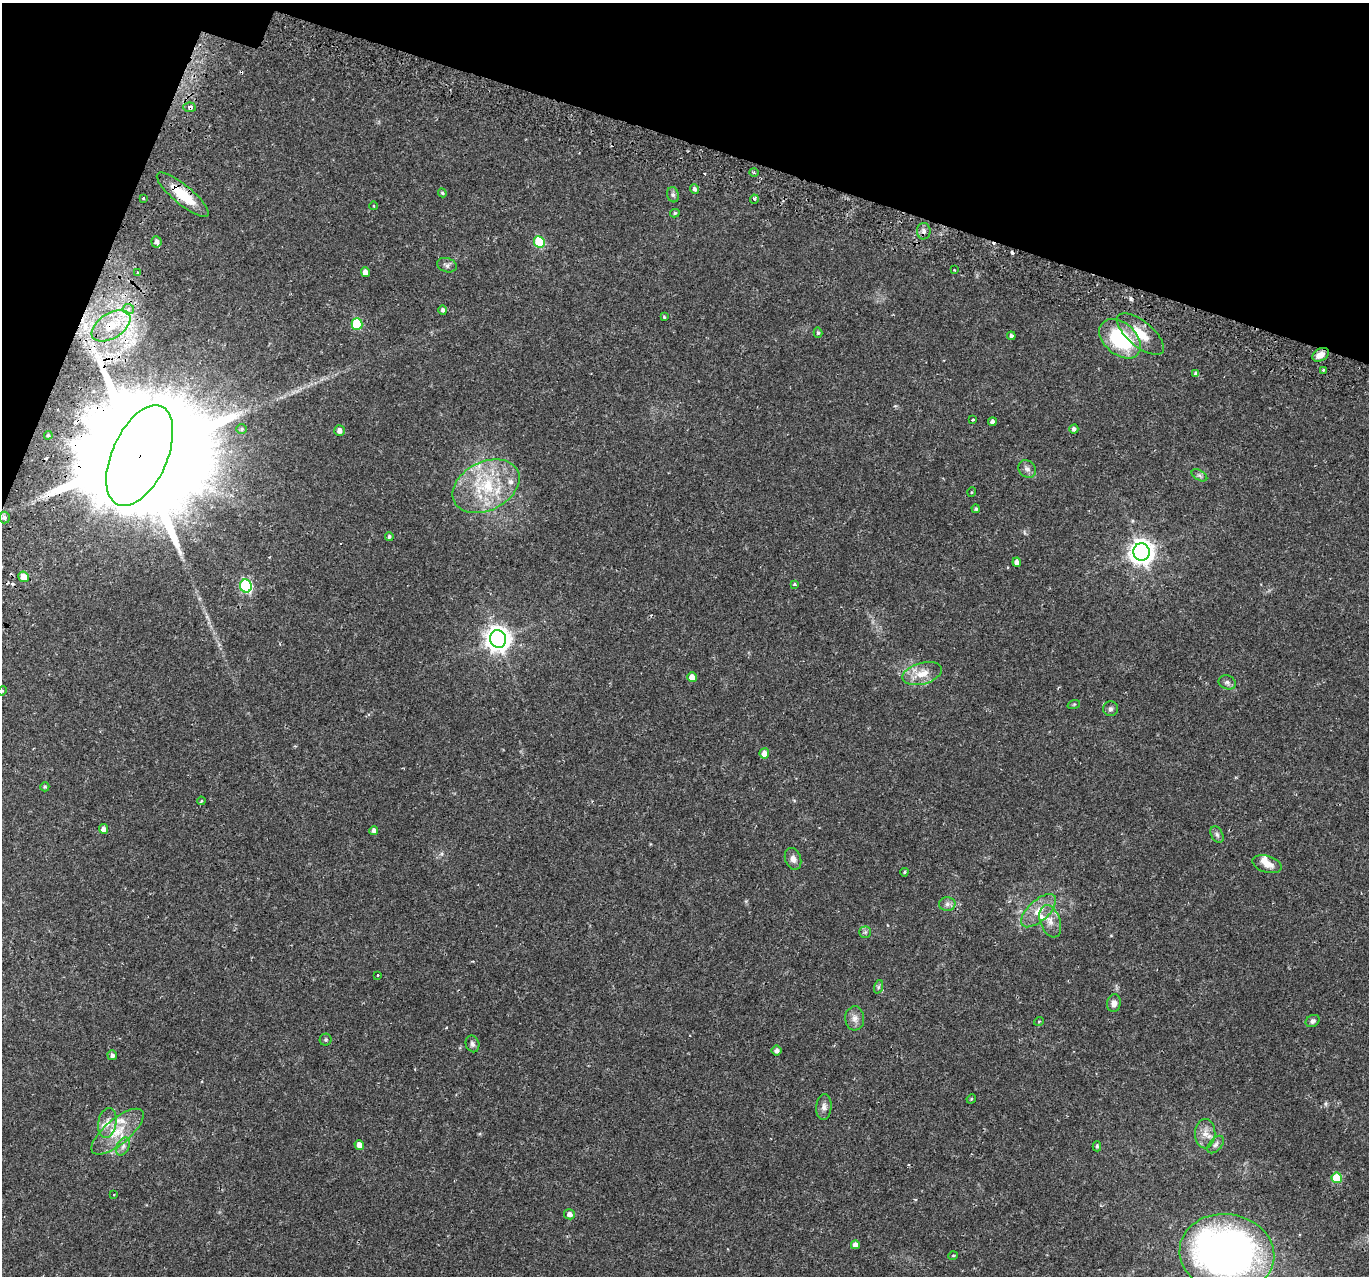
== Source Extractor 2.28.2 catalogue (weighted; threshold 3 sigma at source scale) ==
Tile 2 of 4 x 4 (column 2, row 1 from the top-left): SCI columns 1438-2804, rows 4116-5389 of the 5617 x 5745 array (HDU 1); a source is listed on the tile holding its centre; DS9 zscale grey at full resolution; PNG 1371 x 1278 px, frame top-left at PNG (2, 3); each listed source drawn as its Kron ellipse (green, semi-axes under 4 px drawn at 4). Shown black and unused: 15% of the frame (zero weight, under 2 of 3 exposures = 5% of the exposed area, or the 3 px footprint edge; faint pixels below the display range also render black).
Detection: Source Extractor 2.28.2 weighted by HDU 2 'WHT'; one run over the whole footprint, this tile lists its part. Background 0.0342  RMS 0.0038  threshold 0.0171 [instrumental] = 3 sigma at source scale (4.5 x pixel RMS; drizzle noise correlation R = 1.50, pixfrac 1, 0.0396/0.0396 arcsec/px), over >= 5 px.
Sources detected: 107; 8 cosmic-ray / hot-pixel residue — neither listed nor drawn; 6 inside a brighter listed object's ellipse — not listed separately; the other 93 listed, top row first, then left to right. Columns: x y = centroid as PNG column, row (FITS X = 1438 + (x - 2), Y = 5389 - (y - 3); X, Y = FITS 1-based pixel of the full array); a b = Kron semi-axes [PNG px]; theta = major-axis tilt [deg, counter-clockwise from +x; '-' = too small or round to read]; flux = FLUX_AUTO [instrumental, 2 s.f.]
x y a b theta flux
190 107 6 4 -5 1.4
754 172 5 3 - 0.42
695 189 5 4 - 0.97
442 193 4 4 - 0.47
183 195 32 9 -40 12
673 195 8 6 -74 0.93
143 198 3 3 - 0.74
754 199 4 3 - 1.5
374 206 4 2 - 0.24
675 213 5 4 - 0.59
924 231 8 7 - 1.4
156 242 5 5 - 1.5
539 242 6 5 - 19
447 265 10 7 -19 1.2
954 270 3 2 - 0.41
365 272 5 4 - 2.4
138 273 3 3 - 2.6
128 309 5 5 - 1.1
443 310 5 4 - 0.81
664 317 4 3 - 0.37
357 324 6 5 - 19
111 326 21 12 32 9.4
818 333 5 4 - 0.54
1140 334 29 12 -40 8.3
1011 336 4 4 - 1.1
1120 339 24 16 -41 29
1321 355 9 6 29 2.8
1323 370 3 2 - 0.37
1196 374 4 4 - 1.3
973 419 3 3 - 0.56
992 422 4 4 - 1.6
242 429 5 5 - 0.62
1074 429 4 4 - 1.1
340 431 5 5 - 1.8
48 435 4 4 - 0.49
140 456 54 27 66 23000
1027 469 9 8 - 1.6
1199 475 8 5 -31 0.96
486 486 35 24 26 23
972 492 5 3 - 0.3
976 509 4 4 - 0.6
4 518 6 5 - 1.1
389 537 4 4 - 0.73
1141 552 9 8 - 310
1017 562 4 4 - 1.8
24 577 5 5 - 5
794 584 4 3 - 0.59
246 586 6 6 - 40
498 639 9 8 - 320
922 674 20 10 15 5.5
692 677 5 5 - 3.5
1227 682 9 7 -22 1.3
2 691 5 4 - 0.38
1074 704 6 4 19 0.42
1110 709 7 7 - 0.96
764 753 5 5 - 3
45 787 4 4 - 0.46
201 801 4 2 - 0.39
103 829 5 4 - 1.6
374 830 4 4 - 1.4
1217 834 9 5 -63 0.95
793 859 11 8 -72 2
1267 864 15 8 -17 3.3
904 872 4 3 - 0.45
947 904 8 7 - 1.4
1039 911 22 10 43 5.8
1050 921 17 10 -71 3.7
865 932 5 5 - 0.64
377 975 3 3 - 0.5
878 987 7 4 71 0.63
1114 1003 9 7 79 2
855 1018 12 9 -87 2.3
1039 1021 5 3 - 0.29
1313 1021 7 5 33 1
326 1040 6 6 - 0.56
472 1044 8 6 -70 1.1
777 1050 5 5 - 1.4
112 1055 5 5 - 1.1
971 1099 5 4 - 0.39
824 1107 13 7 85 1.9
107 1123 15 9 81 3.4
118 1132 32 12 40 9.6
1205 1134 14 10 89 3.3
1216 1144 10 6 49 1.2
359 1145 5 4 - 2.1
123 1146 9 6 63 1.4
1097 1146 5 4 - 0.65
1337 1178 5 5 - 12
113 1195 3 2 - 0.51
569 1214 5 5 - 1.8
855 1245 4 4 - 2.2
1227 1253 47 39 -9 200
953 1256 5 3 - 0.34
Overlapping masked pixels (flux is a lower limit): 4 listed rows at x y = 190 107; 183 195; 111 326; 140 456
Isophote crosses this tile's border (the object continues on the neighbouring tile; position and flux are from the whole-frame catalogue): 2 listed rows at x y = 2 691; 1227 1253